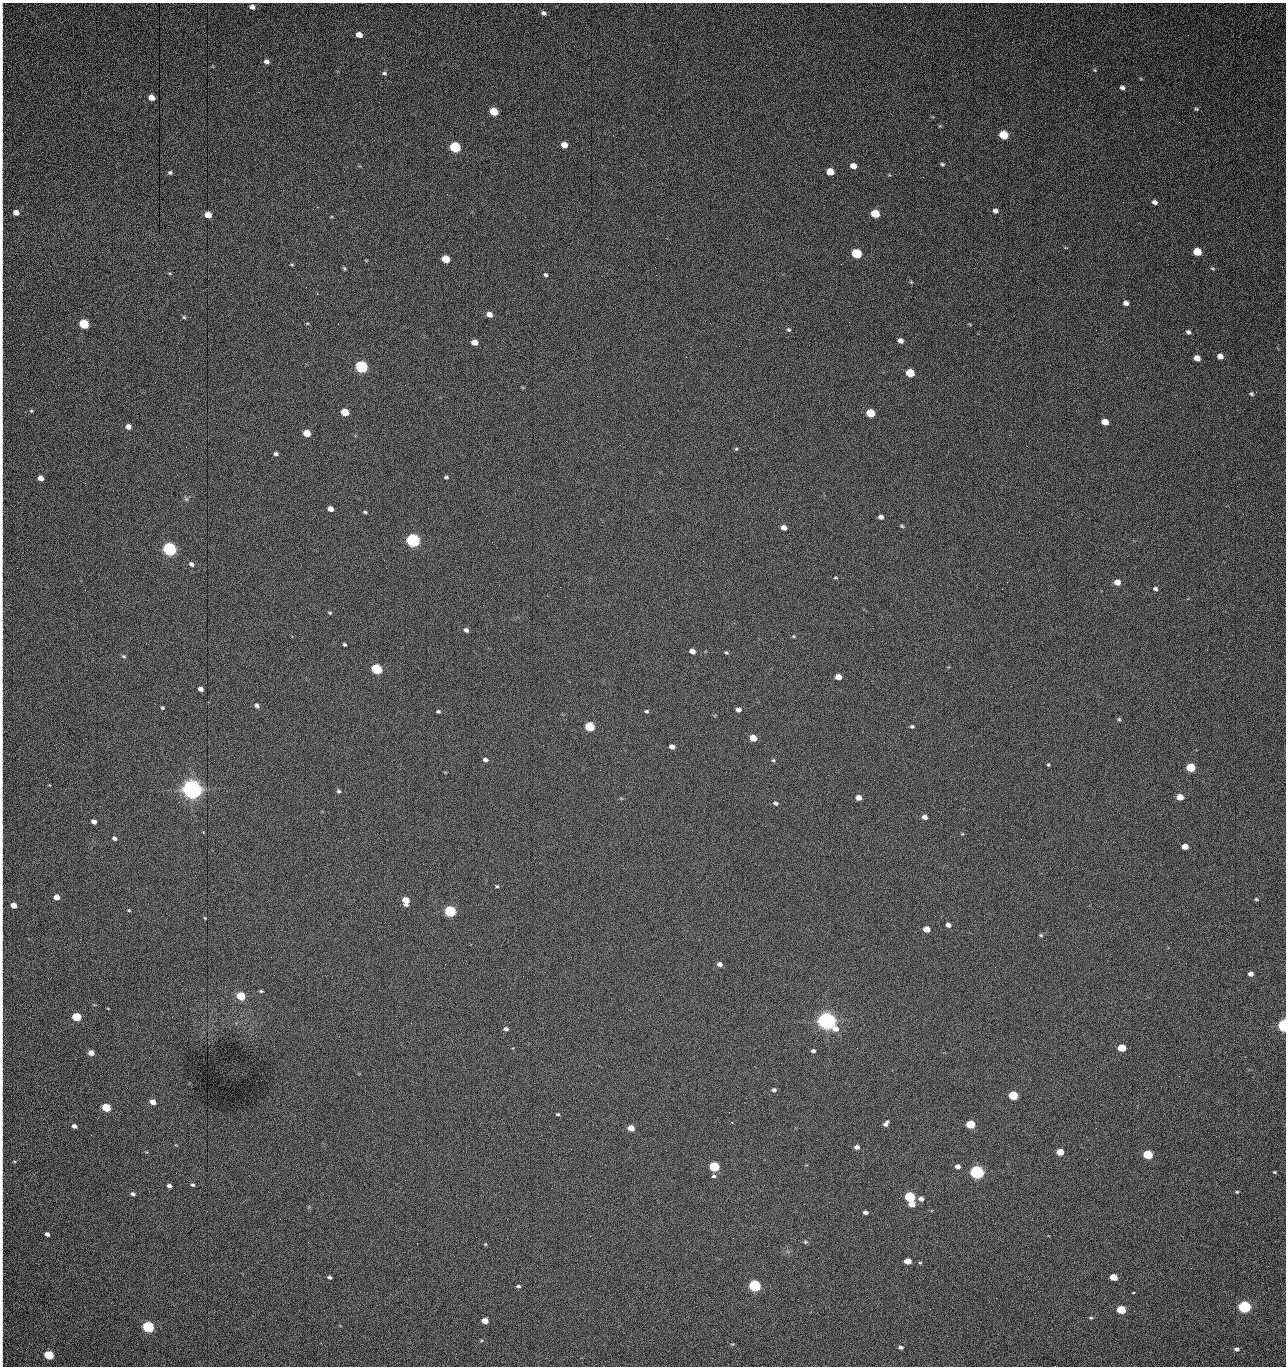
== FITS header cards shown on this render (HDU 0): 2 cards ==
NAXIS1  =                 1284 /fastest changing axis
NAXIS2  =                 1364 /next to fastest changing axis

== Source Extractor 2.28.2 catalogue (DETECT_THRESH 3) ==
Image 1284 x 1364 px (HDU 0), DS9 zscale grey, 1 PNG px = 1 image px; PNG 1288 x 1368 px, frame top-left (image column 1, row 1364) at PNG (2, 3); no overlay
Background 443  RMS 22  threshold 67.1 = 3 sigma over >= 5 px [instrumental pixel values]
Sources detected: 219; all 219 listed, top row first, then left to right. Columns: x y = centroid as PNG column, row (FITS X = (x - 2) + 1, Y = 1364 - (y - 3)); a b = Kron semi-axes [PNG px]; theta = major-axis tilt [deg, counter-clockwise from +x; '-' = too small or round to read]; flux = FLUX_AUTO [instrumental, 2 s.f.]
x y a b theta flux
252 7 5 4 - 7.0e+03
544 13 6 4 -30 4.2e+03
2 17 16 2 90 4.4e+03
359 35 6 5 - 1.3e+04
1188 35 2 2 - 7.5e+02
2 54 18 2 90 4.2e+03
266 62 6 5 - 5.8e+03
1095 70 5 4 - 1.6e+03
2 71 9 2 90 2.1e+03
384 73 6 4 -8 3.0e+03
1141 79 5 3 - 1.4e+03
1122 88 5 4 - 4.7e+03
151 98 5 5 - 1.4e+04
1196 109 5 4 - 2.1e+03
494 111 6 5 - 4.3e+04
2 112 15 2 90 3.5e+03
1179 122 2 2 - 8.3e+02
940 126 5 3 - 1.4e+03
1003 135 6 5 - 6.0e+04
564 145 5 5 - 1.5e+04
455 147 6 5 - 1.6e+05
1041 161 3 2 - 1.3e+03
942 164 6 4 -27 2.5e+03
853 166 6 5 - 1.2e+04
170 172 5 4 - 2.9e+03
830 172 6 5 - 2.8e+04
923 177 2 2 - 1.1e+04
1123 202 2 2 - 6.5e+02
1155 202 6 4 -26 6.4e+03
995 211 6 5 - 5.7e+03
16 213 5 5 - 1.0e+04
875 214 6 5 - 5.1e+04
208 215 5 5 - 2.0e+04
331 217 5 3 - 1.1e+03
2 227 17 2 90 4.8e+03
1197 252 6 5 - 4.3e+04
857 254 6 5 - 1.0e+05
445 259 6 5 - 4.1e+04
292 264 5 2 - 1.5e+03
841 264 2 2 - 1.7e+04
344 268 5 3 - 1.9e+03
1213 268 5 4 - 1.9e+03
170 273 4 3 - 1.2e+03
546 275 5 4 - 2.7e+03
911 282 5 3 - 1.5e+03
1126 303 5 4 - 7.6e+03
2 311 12 2 90 3.0e+03
489 314 6 5 - 9.9e+03
184 317 5 4 - 2.0e+03
307 323 5 3 - 1.5e+03
710 323 3 2 - 2.2e+03
84 324 6 5 - 1.0e+05
789 330 6 5 - 2.4e+03
1188 332 5 4 - 4.0e+03
900 341 5 4 - 8.1e+03
474 342 5 5 - 1.6e+04
1220 356 5 4 - 1.1e+04
1197 358 5 5 - 1.6e+04
361 367 6 5 - 3.0e+05
910 373 6 5 - 5.8e+04
1256 392 2 2 - 1.1e+03
1251 394 5 5 - 2.4e+03
31 411 5 4 - 1.7e+03
345 412 6 5 - 3.7e+04
870 413 6 5 - 6.0e+04
1105 422 6 5 - 1.9e+04
128 427 5 5 - 8.9e+03
307 433 5 5 - 3.0e+04
1009 435 2 2 - 2.6e+03
2 441 10 2 90 2.5e+03
186 447 2 2 - 2.6e+03
736 449 5 4 - 2.0e+03
276 454 5 4 - 3.9e+03
446 477 5 4 - 2.6e+03
40 478 5 4 - 1.2e+04
85 483 2 2 - 8.4e+02
186 499 7 5 -45 2.9e+03
330 509 5 4 - 1.0e+04
365 512 5 4 - 2.3e+03
881 517 5 4 - 6.0e+03
902 526 5 4 - 2.0e+03
784 528 5 4 - 9.2e+03
413 541 6 5 - 4.9e+05
492 542 2 2 - 1.7e+03
170 549 6 5 - 5.3e+05
191 564 6 5 - 4.3e+03
835 577 6 4 -7 1.7e+03
1007 582 2 2 - 8.7e+02
1117 582 6 5 - 1.4e+04
1002 589 2 2 - 1.1e+03
1155 589 5 4 - 3.7e+03
330 613 6 4 -14 2.0e+03
466 630 6 5 - 4.7e+03
2 636 9 2 90 2.3e+03
793 636 5 4 - 1.7e+03
344 644 4 3 - 2.3e+03
692 651 5 4 - 1.0e+04
726 653 6 4 -46 2.1e+03
124 656 6 4 -20 2.2e+03
377 669 6 5 - 1.6e+05
838 677 5 4 - 1.5e+04
200 689 5 4 - 7.2e+03
257 706 6 5 - 4.8e+03
162 707 4 3 - 2.0e+03
738 710 5 4 - 6.5e+03
438 711 5 4 - 2.4e+03
646 711 6 5 - 2.7e+03
1119 719 6 5 - 2.2e+03
912 726 5 4 - 2.5e+03
590 727 6 5 - 9.4e+04
753 738 5 5 - 2.8e+04
543 745 2 2 - 2.1e+03
672 747 5 4 - 7.8e+03
485 760 5 4 - 4.5e+03
773 760 5 4 - 2.2e+03
706 761 2 2 - 7.6e+02
1048 765 4 4 - 2.0e+03
1190 768 6 5 - 7.5e+04
726 772 3 2 - 1.7e+03
192 789 7 6 - 1.7e+06
338 791 5 5 - 2.9e+03
1180 797 5 4 - 2.5e+04
859 798 5 4 - 1.1e+04
776 803 6 5 - 3.3e+03
924 817 5 4 - 8.2e+03
94 822 5 4 - 7.0e+03
962 834 5 3 - 1.2e+03
114 838 5 4 - 3.9e+03
1185 847 5 4 - 1.6e+04
497 886 5 4 - 1.9e+03
2 893 8 2 90 2.0e+03
56 897 5 4 - 1.3e+04
1256 899 5 3 - 1.9e+03
406 900 6 5 - 2.8e+04
13 905 5 4 - 1.6e+04
129 910 5 4 - 1.6e+03
450 911 6 5 - 2.4e+05
205 918 4 3 - 1.1e+03
948 925 4 4 - 6.0e+03
926 929 5 4 - 1.9e+04
1041 935 5 4 - 2.2e+03
719 964 6 5 - 6.6e+03
1251 974 5 4 - 7.5e+03
523 976 2 2 - 1.2e+03
261 991 4 3 - 2.2e+03
241 996 6 5 - 6.2e+04
76 1017 6 5 - 7.6e+04
827 1021 7 6 - 1.4e+06
411 1023 2 2 - 3.7e+03
1284 1026 5 4 - 4.3e+05
506 1029 5 4 - 4.4e+03
857 1048 2 2 - 9.6e+02
1122 1048 5 5 - 4.9e+04
813 1051 4 4 - 3.9e+03
91 1053 5 4 - 1.1e+04
1245 1057 3 2 - 1.5e+03
1179 1076 3 2 - 1.9e+03
2 1083 10 2 90 2.5e+03
774 1090 5 4 - 3.6e+03
1013 1095 5 5 - 8.8e+04
153 1102 5 4 - 1.2e+04
106 1108 6 5 - 6.7e+04
558 1114 5 4 - 2.0e+03
732 1122 3 2 - 1.8e+03
886 1123 7 4 50 5.1e+03
970 1124 5 5 - 7.3e+04
74 1126 5 4 - 5.7e+03
631 1128 5 4 - 2.1e+04
91 1135 2 2 - 1.7e+03
2 1143 10 2 90 2.3e+03
857 1147 5 4 - 7.2e+03
571 1149 2 2 - 5.8e+02
1060 1152 5 4 - 3.2e+04
1148 1154 6 5 - 9.8e+04
1087 1159 2 2 - 9.0e+02
14 1161 4 3 - 1.2e+03
714 1166 6 5 - 1.4e+05
957 1166 5 4 - 7.8e+03
977 1172 6 5 - 6.2e+05
1275 1172 3 2 - 1.6e+03
714 1176 6 5 - 3.3e+03
193 1185 5 4 - 2.5e+03
169 1186 4 4 - 5.0e+03
1237 1192 4 3 - 1.7e+03
133 1194 5 4 - 3.7e+03
2 1197 11 2 90 2.4e+03
910 1197 6 5 - 1.5e+05
921 1199 5 5 - 6.9e+03
912 1204 5 5 - 1.7e+04
865 1212 5 3 - 4.8e+03
280 1219 3 2 - 1.5e+03
47 1234 4 4 - 4.7e+03
476 1237 2 2 - 5.7e+03
308 1242 3 2 - 1.4e+03
805 1242 6 4 -19 2.3e+03
417 1243 2 2 - 3.7e+03
485 1244 5 4 - 1.7e+03
2 1250 11 2 90 2.8e+03
908 1261 5 4 - 2.0e+04
920 1263 4 4 - 1.6e+03
329 1277 4 3 - 2.9e+03
1113 1277 5 4 - 2.7e+04
518 1286 5 4 - 3.2e+03
755 1286 6 5 - 3.0e+05
2 1293 8 2 90 2.0e+03
996 1298 3 2 - 1.8e+03
1244 1307 6 5 - 3.6e+05
1121 1310 5 5 - 7.8e+04
1091 1318 5 4 - 1.9e+03
485 1321 5 4 - 1.8e+04
2 1325 11 2 90 3.1e+03
148 1327 6 5 - 2.4e+05
481 1341 5 3 - 1.6e+03
321 1343 3 2 - 1.3e+03
732 1344 5 4 - 1.7e+03
901 1347 6 4 -6 4.2e+03
1237 1349 5 4 - 5.0e+03
49 1355 6 5 - 9.3e+04
1055 1366 2 2 - 1.4e+03
At the frame edge (FLAGS 8, measured only in part): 17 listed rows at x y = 2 17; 2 54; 2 71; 2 112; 2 227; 2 311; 2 441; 2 636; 2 893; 1284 1026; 2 1083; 2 1143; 2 1197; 2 1250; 2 1293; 2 1325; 1055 1366

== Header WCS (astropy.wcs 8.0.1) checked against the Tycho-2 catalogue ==
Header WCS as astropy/WCSLIB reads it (CRVAL/CRPIX/CD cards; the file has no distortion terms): RA---TAN/DEC--TAN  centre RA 15:41:42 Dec +51:58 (235.43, +51.97 deg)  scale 1.26 arcsec/px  FOV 26.9' x 28.5'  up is +93 deg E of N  parity flipped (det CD > 0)
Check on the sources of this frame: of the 60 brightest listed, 11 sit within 2.0 arcsec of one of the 12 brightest Tycho-2 stars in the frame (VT <= 12.29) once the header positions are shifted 0.39 arcsec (0.36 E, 0.14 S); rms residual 1.12 arcsec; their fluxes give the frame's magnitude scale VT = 25.23 - 2.5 log10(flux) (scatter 0.19 mag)
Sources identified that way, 11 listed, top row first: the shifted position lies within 2.0 arcsec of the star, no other Tycho-2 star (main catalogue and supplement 1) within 4.0 arcsec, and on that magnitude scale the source's flux lands within +1.5 / -3 mag of the star's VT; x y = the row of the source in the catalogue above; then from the Tycho-2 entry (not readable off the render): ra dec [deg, ICRS J2000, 3 dp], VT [Tycho-2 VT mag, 2 dp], TYC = Tycho-2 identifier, HIP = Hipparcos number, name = IAU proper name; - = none
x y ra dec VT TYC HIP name
361 367 235.614 +52.064 11.61 3489-1132-1 - -
413 541 235.514 +52.049 11.19 3489-1407-1 - -
170 549 235.515 +52.133 11.12 3489-1380-1 - -
192 789 235.378 +52.130 9.31 3489-1322-1 76850 -
450 911 235.303 +52.042 11.52 3489-958-1 - -
827 1021 235.232 +51.912 9.59 3489-824-1 - -
977 1172 235.143 +51.862 10.97 3489-1016-1 - -
910 1197 235.131 +51.886 12.29 3489-908-1 - -
755 1286 235.084 +51.941 11.45 3489-1346-1 - -
1244 1307 235.062 +51.771 11.53 3489-1453-1 - -
148 1327 235.075 +52.152 11.74 3489-912-1 - -